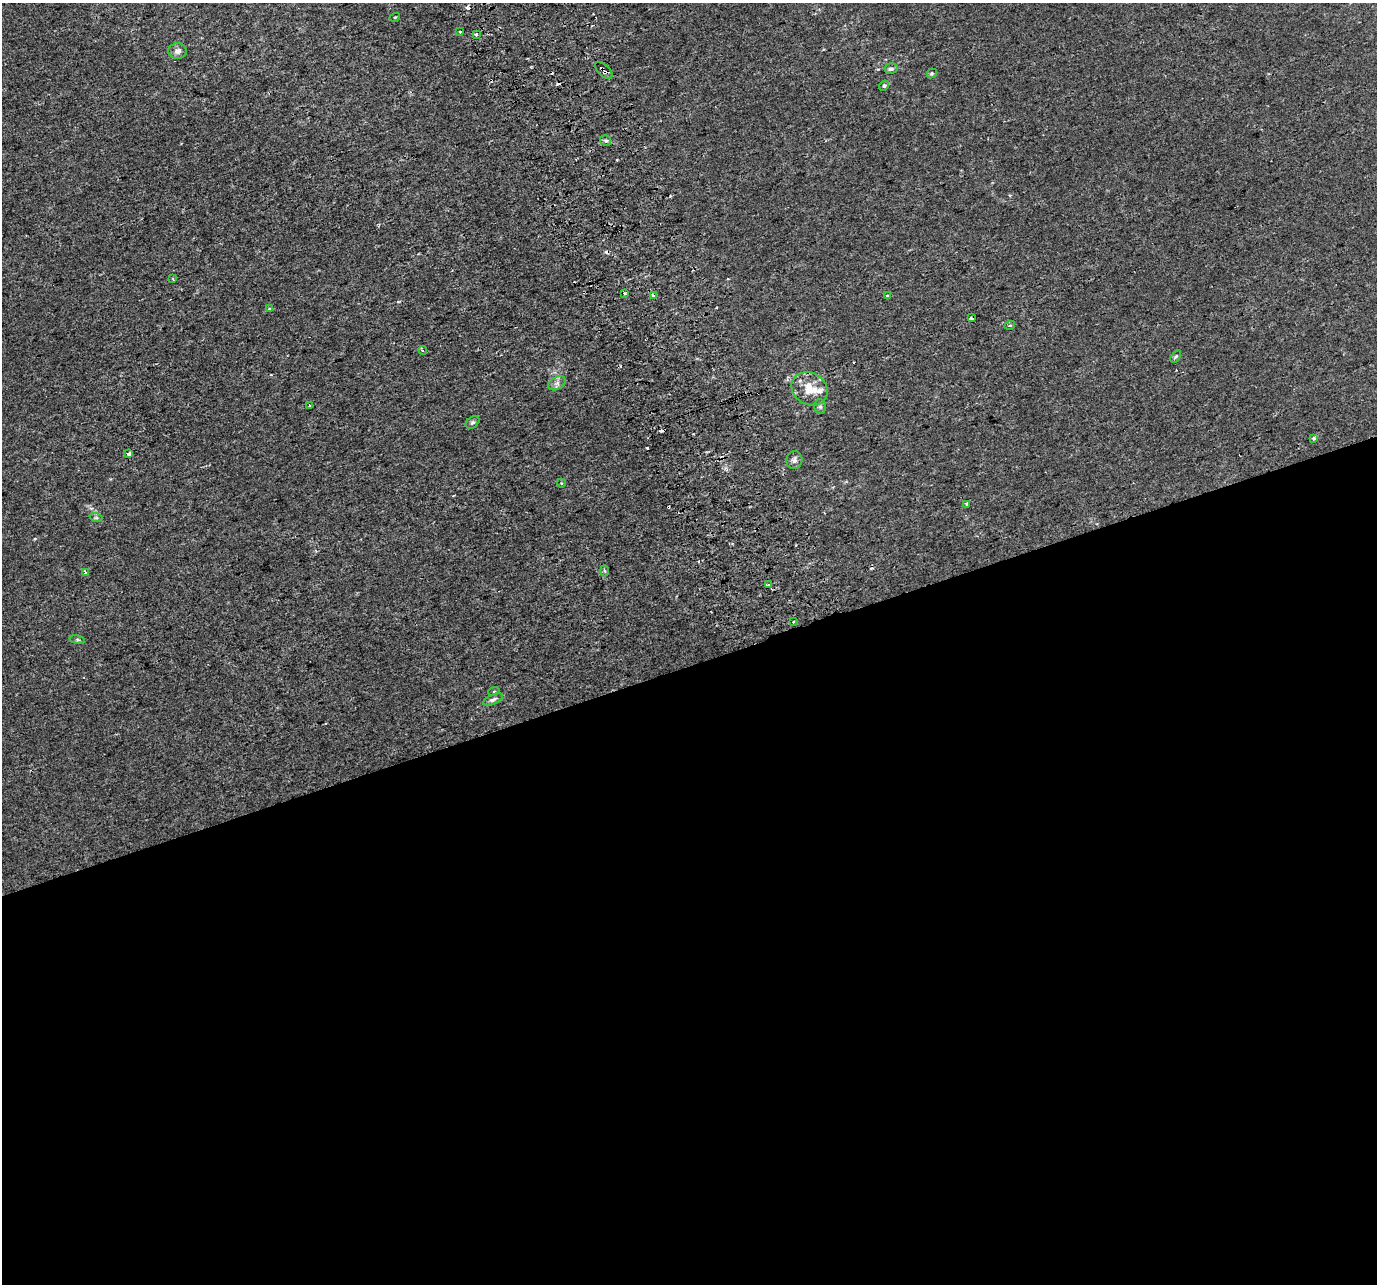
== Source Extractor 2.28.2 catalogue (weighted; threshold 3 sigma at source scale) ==
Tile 15 of 4 x 4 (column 3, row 4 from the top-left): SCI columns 2791-4165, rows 145-1426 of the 5579 x 5364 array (HDU 1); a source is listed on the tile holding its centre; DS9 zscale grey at full resolution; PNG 1379 x 1286 px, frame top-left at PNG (2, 3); each listed source drawn as its Kron ellipse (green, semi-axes under 4 px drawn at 4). Shown black and unused: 48% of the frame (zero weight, under 2 of 3 exposures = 2% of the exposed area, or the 3 px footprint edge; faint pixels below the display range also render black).
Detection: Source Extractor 2.28.2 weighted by HDU 2 'WHT'; one run over the whole footprint, this tile lists its part. Background 0.0011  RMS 0.0028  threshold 0.0127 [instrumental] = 3 sigma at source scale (4.5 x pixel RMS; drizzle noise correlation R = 1.50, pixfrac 1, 0.0396/0.0396 arcsec/px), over >= 5 px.
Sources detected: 45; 8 cosmic-ray / hot-pixel residue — neither listed nor drawn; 1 inside a brighter listed object's ellipse — not listed separately; the other 36 listed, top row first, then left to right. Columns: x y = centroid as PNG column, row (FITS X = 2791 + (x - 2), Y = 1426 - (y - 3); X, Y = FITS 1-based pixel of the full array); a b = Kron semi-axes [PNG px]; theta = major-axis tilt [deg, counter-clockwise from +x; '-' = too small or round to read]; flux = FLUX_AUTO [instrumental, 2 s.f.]
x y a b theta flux
395 17 5 3 - 0.23
460 31 3 3 - 0.26
476 34 3 3 - 0.99
177 51 9 8 - 1.2
891 69 6 5 - 0.74
604 70 11 5 -43 1.6
932 73 5 4 - 0.34
884 86 5 4 - 0.52
606 141 6 5 - 0.75
173 279 3 2 - 0.26
625 293 3 3 - 1.9
653 295 3 3 - 0.47
888 296 3 3 - 3.7
270 309 4 3 - 1.2
971 318 3 3 - 0.7
1010 325 5 3 - 0.3
423 350 4 3 - 0.57
1176 356 7 4 58 0.42
557 383 9 6 29 1
810 389 19 15 -31 5.3
310 406 3 3 - 1.5
820 406 7 6 - 0.67
472 422 7 5 37 0.62
1314 438 3 3 - 1.6
129 454 4 3 - 2.2
794 460 9 8 - 1.1
561 483 4 3 - 0.2
967 504 4 3 - 1.2
96 518 6 4 -18 0.41
604 571 5 3 - 0.38
86 572 4 3 - 1.4
768 584 4 2 - 0.32
794 622 3 3 - 0.74
77 640 8 4 -9 0.5
494 691 6 3 18 0.3
493 699 10 5 23 0.83
Overlapping masked pixels (flux is a lower limit): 1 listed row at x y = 604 70